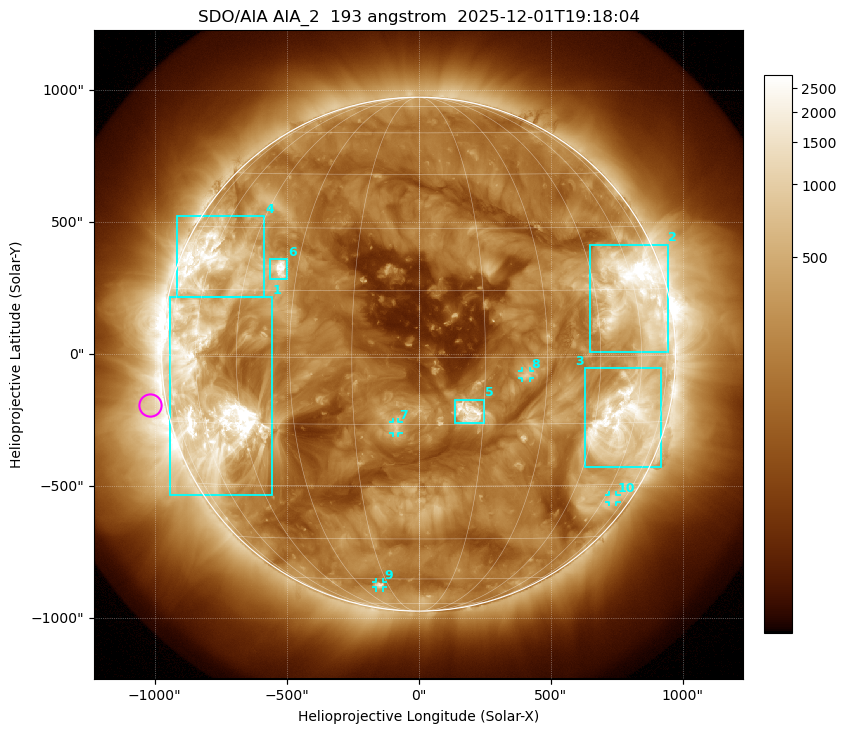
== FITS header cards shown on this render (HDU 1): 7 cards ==
TELESCOP= 'SDO/AIA '           / For AIA: SDO/AIA
INSTRUME= 'AIA_2   '           / For AIA: AIA_ATA1, AIA_ATA2, AIA_ATA3 or AIA_AT
WAVELNTH=                  193 / [angstrom] Wavelength
WAVEUNIT= 'angstrom'           / Wavelength unit: angstrom
DATE-OBS= '2025-12-01T19:18:04.843' / [ISO] Date when observation started; ISO 8
CTYPE1  = 'HPLN-TAN'           / CTYPE1: HPLN
CTYPE2  = 'HPLT-TAN'           / CTYPE2: HPLT

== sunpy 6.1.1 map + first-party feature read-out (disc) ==
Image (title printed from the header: SDO/AIA AIA_2  193 angstrom  2025-12-01T19:18:04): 1024 x 1024 px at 2.4 arcsec/px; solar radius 974 arcsec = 406 px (full disc in frame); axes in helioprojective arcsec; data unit not stated in the header (colour bar unlabelled)
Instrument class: DISC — disc imager (sunpy class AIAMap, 193 A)
Bright regions (active regions / flare kernels): reference = the median radial profile (limb darkening/brightening removed); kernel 9 px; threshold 5 sigma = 522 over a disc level ~193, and >= 1.15x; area >= 12 px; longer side >= 10 px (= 24 arcsec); searched inside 0.97 R_sun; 10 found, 10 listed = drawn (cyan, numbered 1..; 4 of them under ~33 arcsec drawn as corner ticks so the feature stays visible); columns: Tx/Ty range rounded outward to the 5 arcsec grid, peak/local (2 s.f.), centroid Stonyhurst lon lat
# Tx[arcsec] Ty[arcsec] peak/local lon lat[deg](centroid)
1 -945..-555 -535..215 24 -56 -10
2 650..945 5..415 19 +59 +14
3 625..920 -430..-50 12 +55 -15
4 -915..-585 215..525 10 -59 +21
5 140..250 -265..-170 14 +11 -12
6 -565..-500 280..360 16 -35 +20
7 -95..-75 -300..-255 5.3 -5 -16
8 390..425 -90..-65 5.5 +25 -4
9 -160..-135 -885..-865 5.5 -19 -63
10 720..750 -560..-535 3.2 +65 -34
Off-limb structures (1.02-1.3 R_sun): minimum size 162 px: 2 found; the strongest spans PA ~65..135 deg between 1.02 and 1.3 R_sun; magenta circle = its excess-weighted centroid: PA ~100 deg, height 1.07 R_sun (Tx ~-1020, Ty ~-195 arcsec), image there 2.8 x the reference